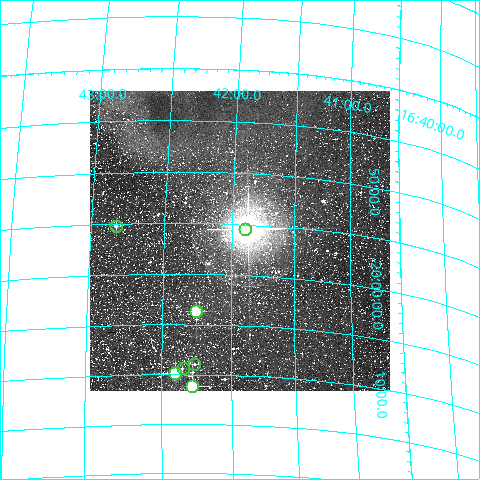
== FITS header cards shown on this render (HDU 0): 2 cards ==
NAXIS1  =                  300
NAXIS2  =                  300

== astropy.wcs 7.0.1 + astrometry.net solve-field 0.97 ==
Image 300 x 300 px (HDU 0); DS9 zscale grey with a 90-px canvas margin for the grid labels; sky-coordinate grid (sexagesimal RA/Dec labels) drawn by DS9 from the SOLVED WCS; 7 Tycho-2 reference stars matched to detected sources circled (green)
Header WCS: RA---TAN/DEC--TAN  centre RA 16:41:57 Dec -19:57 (250.49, -19.94 deg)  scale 6 arcsec/px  FOV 30.0' x 30.0'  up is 0 deg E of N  parity normal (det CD < 0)
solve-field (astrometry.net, Tycho-2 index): VERIFIED the header's WCS against the Tycho-2 star catalogue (verified at 2 index scales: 7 matches each, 0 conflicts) and refined it, rather than solving blind
Solved WCS: RA---TAN-SIP/DEC--TAN-SIP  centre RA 16:41:56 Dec -19:57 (250.49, -19.94 deg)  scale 6.69 x 5.91 arcsec/px (non-square pixels)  FOV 33.4' x 29.6'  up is +1 deg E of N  parity normal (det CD < 0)
** header WCS and the solver's refit of it DISAGREE: centres 0.161' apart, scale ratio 1.11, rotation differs +1 deg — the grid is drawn from the SOLVED WCS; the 'Header WCS' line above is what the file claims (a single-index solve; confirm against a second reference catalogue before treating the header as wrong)
Tycho-2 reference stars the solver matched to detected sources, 7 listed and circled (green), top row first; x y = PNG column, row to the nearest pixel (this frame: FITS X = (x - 90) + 1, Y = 300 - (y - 91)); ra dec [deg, ICRS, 3 dp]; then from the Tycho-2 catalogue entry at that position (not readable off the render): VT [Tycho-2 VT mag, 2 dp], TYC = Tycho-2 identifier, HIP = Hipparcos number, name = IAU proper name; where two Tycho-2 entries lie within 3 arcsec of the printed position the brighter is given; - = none
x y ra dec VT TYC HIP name
116 226 250.708 -19.919 10.53 6225-408-1 - -
245 229 250.474 -19.924 5.61 6225-405-1 81754 -
196 311 250.566 -20.062 8.80 6225-330-1 81783 -
194 364 250.569 -20.150 11.37 6225-470-1 - -
183 368 250.589 -20.157 11.76 6225-457-1 - -
175 373 250.603 -20.165 8.54 6225-447-1 81796 -
192 386 250.573 -20.187 8.65 6225-406-1 81785 -